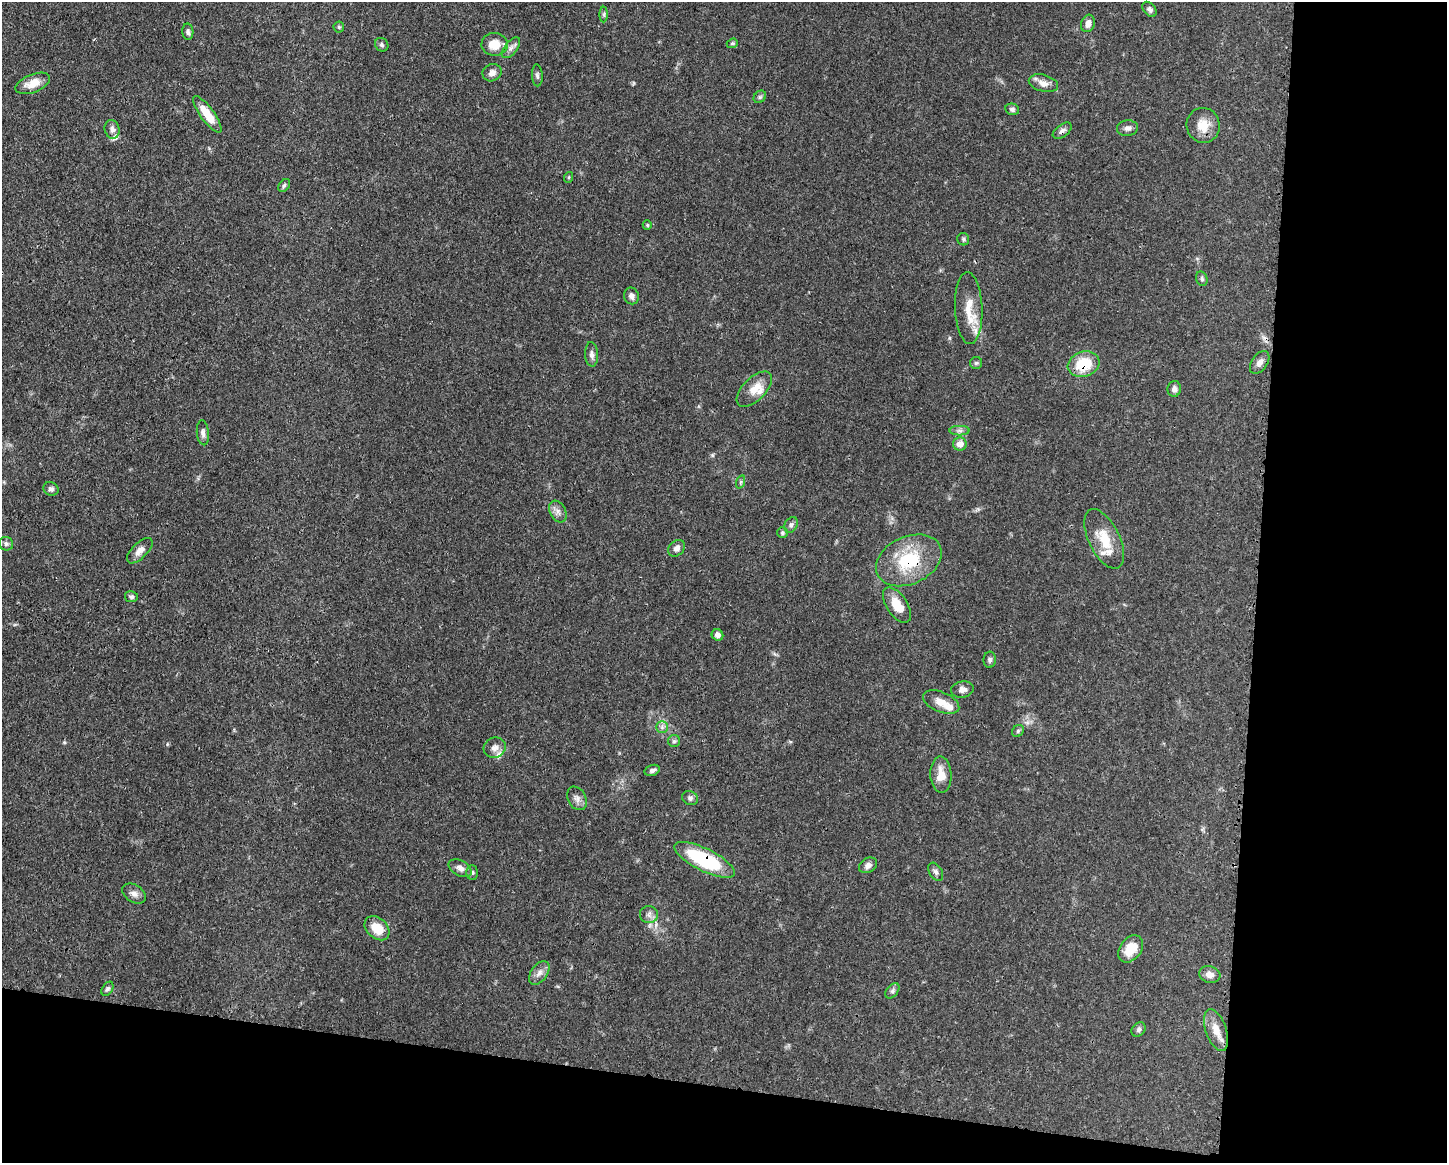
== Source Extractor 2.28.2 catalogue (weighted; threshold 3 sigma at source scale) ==
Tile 12 of 3 x 4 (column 3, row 4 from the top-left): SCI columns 3007-4451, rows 1-1161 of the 4680 x 4646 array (HDU 1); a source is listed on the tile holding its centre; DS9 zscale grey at full resolution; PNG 1449 x 1165 px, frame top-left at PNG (2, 2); each listed source drawn as its Kron ellipse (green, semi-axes under 4 px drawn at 4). Shown black and unused: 20% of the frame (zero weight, under 3 of 4 exposures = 1% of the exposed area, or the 3 px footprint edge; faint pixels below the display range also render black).
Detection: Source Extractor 2.28.2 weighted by HDU 2 'WHT'; one run over the whole footprint, this tile lists its part. Background 0.0549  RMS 0.0032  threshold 0.0146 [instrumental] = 3 sigma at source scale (4.5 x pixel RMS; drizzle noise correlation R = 1.50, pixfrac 1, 0.05/0.05 arcsec/px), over >= 5 px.
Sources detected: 82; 1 cosmic-ray / hot-pixel residue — neither listed nor drawn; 6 inside a brighter listed object's ellipse — not listed separately; the other 75 listed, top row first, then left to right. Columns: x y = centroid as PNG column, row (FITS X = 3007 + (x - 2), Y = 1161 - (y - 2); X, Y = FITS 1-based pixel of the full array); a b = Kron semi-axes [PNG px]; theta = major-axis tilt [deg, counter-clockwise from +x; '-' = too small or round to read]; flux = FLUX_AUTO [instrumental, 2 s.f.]
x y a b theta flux
1149 9 8 6 -51 0.96
604 14 8 4 90 0.56
1088 23 9 7 74 2
339 27 5 5 - 0.47
188 32 8 5 -85 0.88
732 43 6 4 21 0.49
495 44 13 11 3 5.4
382 45 7 6 - 0.75
511 48 12 6 52 1.5
492 73 10 8 28 2
537 75 11 5 -86 0.82
33 83 18 9 22 4.3
1043 83 15 8 -15 2.6
760 97 7 5 45 0.61
1012 109 7 5 -13 0.82
207 114 22 7 -54 6.3
1203 125 17 16 - 5.4
1127 128 10 7 6 1.2
112 129 9 7 -76 1.5
1062 131 11 6 36 1.2
569 177 5 3 - 0.29
284 185 7 5 50 0.63
647 225 5 4 - 0.41
963 239 6 6 - 0.61
1202 279 7 5 -75 0.68
631 296 8 7 - 1.2
969 308 36 14 -87 7.1
592 354 12 6 -87 1.2
1260 362 13 8 55 1.8
976 363 6 6 - 0.6
1084 364 16 12 18 11
754 389 22 11 45 4.5
1174 389 8 6 81 1.2
960 431 10 5 0 0.94
203 433 12 6 -84 1.3
960 444 7 6 - 2.9
740 482 7 4 71 0.51
51 489 8 6 -25 1.1
558 511 11 8 -60 1.6
791 525 8 6 61 0.91
782 533 5 5 - 0.6
1104 539 32 15 -64 8.3
6 544 7 6 - 0.79
677 548 9 7 43 1.5
140 551 16 7 45 2.3
909 560 34 23 25 19
131 597 6 5 - 0.71
897 605 20 10 -56 5.9
717 635 6 5 - 1.2
990 660 8 6 87 0.74
962 690 11 8 9 1.7
941 702 19 10 -22 3.6
662 727 6 6 - 0.88
1018 731 6 5 - 0.61
674 741 6 6 - 0.67
495 748 11 10 - 1.9
652 770 8 5 18 0.98
941 775 18 10 -88 4.2
577 798 12 9 -61 1.6
690 798 8 6 -29 0.91
705 860 33 11 -26 24
868 865 10 7 30 1.5
460 868 12 7 -28 1.9
472 872 7 5 89 0.71
936 872 10 6 -58 1.1
134 893 13 8 -33 1.7
649 915 9 8 - 1.4
377 928 14 10 -42 5.7
1131 949 15 10 53 6.1
539 973 13 8 53 2
1210 974 11 8 -17 2
107 989 8 5 57 0.74
892 991 9 5 50 0.86
1139 1030 8 6 47 0.84
1216 1030 22 10 -71 4.3
Overlapping masked pixels (flux is a lower limit): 4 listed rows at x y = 1062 131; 1084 364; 909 560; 705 860